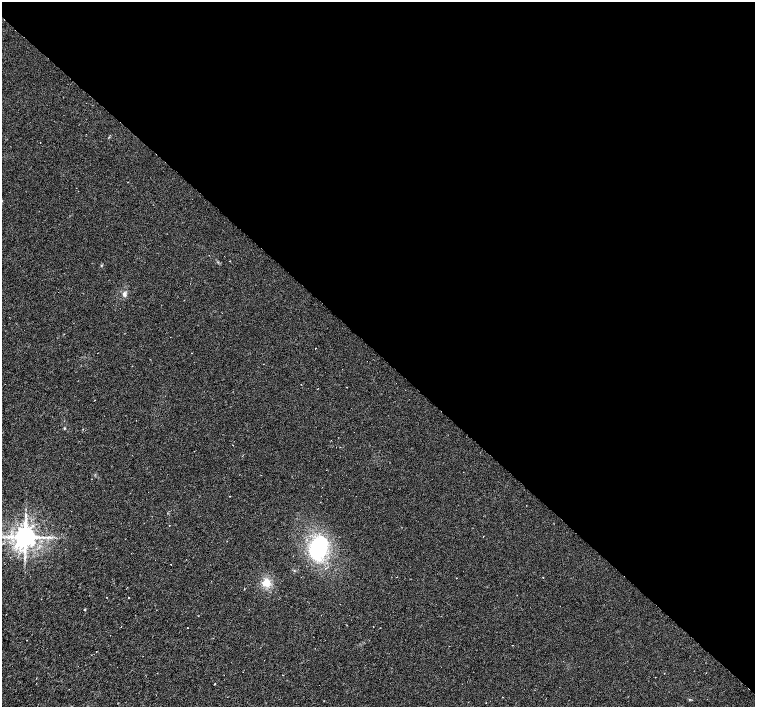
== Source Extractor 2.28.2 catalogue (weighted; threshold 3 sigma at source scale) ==
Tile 3 of 4 x 4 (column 3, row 1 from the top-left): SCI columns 3011-4516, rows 4385-5794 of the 6024 x 6017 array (HDU 1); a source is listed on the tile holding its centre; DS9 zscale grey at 2 x 2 block average (1 PNG px = mean of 2 x 2 image px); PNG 757 x 709 px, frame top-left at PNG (2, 2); no overlay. Shown black and unused: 50% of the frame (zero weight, under 3 of 6 exposures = <1% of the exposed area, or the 3 px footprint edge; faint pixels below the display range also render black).
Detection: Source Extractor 2.28.2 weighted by HDU 2 'WHT'; one run over the whole footprint, this tile lists its part. Background 0.0116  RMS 0.0035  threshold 0.0144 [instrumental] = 3 sigma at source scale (4.09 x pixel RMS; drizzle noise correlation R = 1.36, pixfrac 0.8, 0.0396/0.0396 arcsec/px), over >= 5 px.
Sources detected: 17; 1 cosmic-ray / hot-pixel residue — not listed; the other 16 listed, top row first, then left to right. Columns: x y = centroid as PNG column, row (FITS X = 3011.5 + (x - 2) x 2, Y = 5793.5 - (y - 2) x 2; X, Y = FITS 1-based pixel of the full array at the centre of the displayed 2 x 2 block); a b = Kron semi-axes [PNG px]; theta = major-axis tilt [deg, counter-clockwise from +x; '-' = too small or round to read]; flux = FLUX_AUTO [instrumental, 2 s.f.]
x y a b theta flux
40 143 2 2 - 0.26
124 294 6 5 - 2.4
64 428 3 3 - 0.53
169 525 2 2 - 0.24
25 537 5 5 - 990
483 537 2 2 - 0.21
318 548 25 17 73 66
266 582 11 10 - 8.6
244 589 2 2 - 0.3
129 597 2 2 - 0.43
85 609 3 2 - 0.56
198 616 2 2 - 0.27
187 628 2 2 - 0.27
27 640 2 2 - 0.22
664 673 2 2 - 0.26
215 684 2 2 - 0.47
Diffuse or blended objects may show on this block-average render without a row.